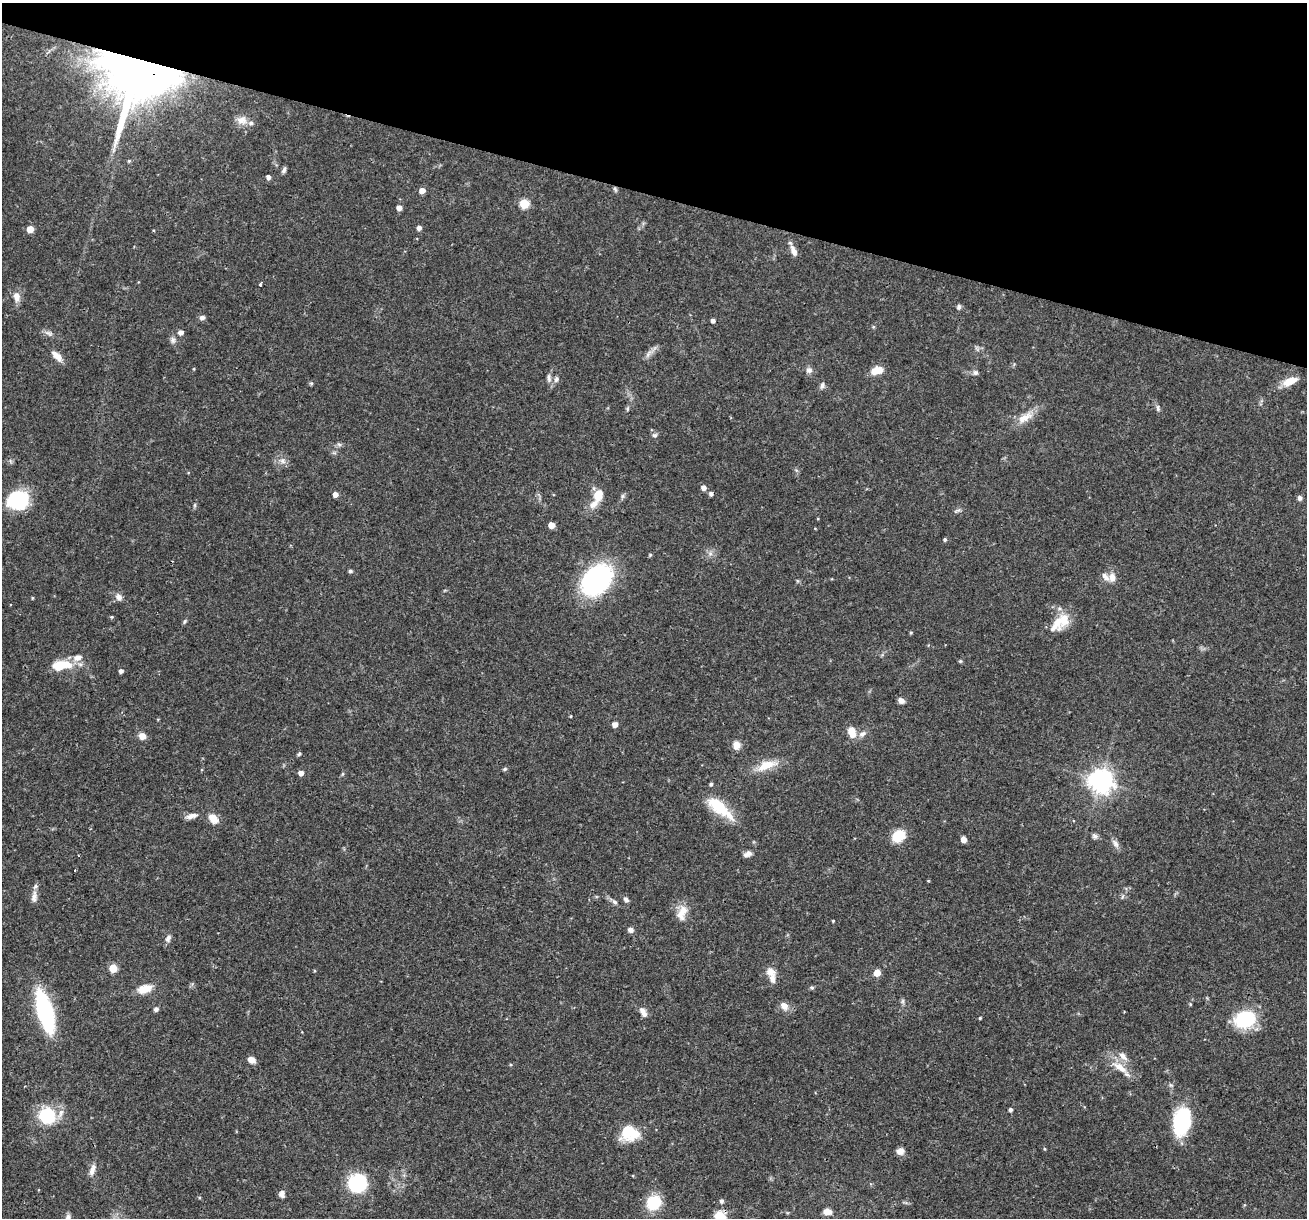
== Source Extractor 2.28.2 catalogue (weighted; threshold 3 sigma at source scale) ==
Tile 2 of 4 x 4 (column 2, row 1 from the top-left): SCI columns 1306-2610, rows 3897-5112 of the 5220 x 5237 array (HDU 1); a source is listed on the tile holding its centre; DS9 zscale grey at full resolution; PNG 1309 x 1220 px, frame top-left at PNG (2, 3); no overlay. Shown black and unused: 16% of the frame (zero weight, under 3 of 4 exposures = <1% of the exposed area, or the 3 px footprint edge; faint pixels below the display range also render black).
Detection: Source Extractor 2.28.2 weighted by HDU 2 'WHT'; one run over the whole footprint, this tile lists its part. Background 0.0569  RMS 0.0032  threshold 0.0144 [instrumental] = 3 sigma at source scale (4.5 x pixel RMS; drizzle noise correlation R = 1.50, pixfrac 1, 0.05/0.05 arcsec/px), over >= 5 px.
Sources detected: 129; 1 inside a brighter object's white glare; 1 cosmic-ray / hot-pixel residue — not listed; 7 inside a brighter listed object's ellipse — not listed separately; the other 120 listed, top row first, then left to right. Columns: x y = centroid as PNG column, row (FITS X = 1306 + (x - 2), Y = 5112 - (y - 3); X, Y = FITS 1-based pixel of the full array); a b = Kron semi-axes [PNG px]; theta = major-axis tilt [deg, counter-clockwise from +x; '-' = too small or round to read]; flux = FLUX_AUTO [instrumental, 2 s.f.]
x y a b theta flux
138 72 52 48 6 350
242 120 15 10 -8 2.6
284 170 8 5 63 0.77
268 177 4 4 - 1.1
615 189 7 4 -46 0.54
422 191 5 4 - 3
524 204 5 5 - 15
399 208 4 4 - 2
419 228 5 4 - 1.2
30 229 5 5 - 4.5
793 251 16 7 -66 2.1
260 284 3 3 - 0.44
16 296 12 8 -84 2.6
959 307 7 6 - 0.69
202 317 7 6 - 1
713 321 4 4 - 1.1
873 327 5 4 - 0.37
181 332 5 5 - 1.4
49 333 11 5 -26 1.1
173 340 9 6 90 1.1
648 354 12 5 50 1.4
57 356 16 7 -44 2.7
194 369 4 3 - 0.25
809 370 8 8 - 1.2
877 370 14 8 13 3.8
975 373 7 6 - 0.88
549 378 12 5 -86 1.3
556 379 8 6 70 1.1
1290 381 18 8 23 4.2
311 383 5 4 - 0.46
822 385 9 5 78 0.96
1158 408 10 5 -80 0.81
627 409 6 4 89 0.44
1025 418 24 10 27 4.2
654 435 7 5 1 0.73
339 444 7 4 -2 0.66
282 461 9 5 -37 1.2
703 488 5 5 - 1.8
335 494 5 5 - 1.8
598 495 12 8 75 5.4
623 496 7 4 89 0.59
1300 498 6 5 - 1
18 500 20 18 9 22
957 510 9 3 21 0.59
551 525 5 5 - 3.6
945 539 4 4 - 0.6
650 555 5 4 - 0.4
350 571 4 4 - 0.66
1112 577 11 8 88 2.3
597 579 25 18 46 68
119 597 9 8 - 1.6
32 598 4 3 - 0.3
111 617 5 4 - 0.4
1064 619 22 13 -86 5.1
184 621 6 4 57 0.52
911 633 4 4 - 0.36
77 658 13 9 17 2.5
960 661 5 4 - 0.4
59 666 18 13 -3 6.5
121 671 4 4 - 1.1
901 701 8 6 -34 1.4
571 716 3 3 - 0.29
615 724 4 4 - 2.1
851 732 13 8 -70 4.2
862 734 11 7 31 1.5
142 736 8 7 - 2.2
736 745 10 8 88 2.3
299 754 5 4 - 0.5
766 765 25 11 22 5.7
505 769 6 4 23 0.53
301 773 4 4 - 1.9
1101 781 9 8 - 230
711 784 4 4 - 0.67
719 807 38 13 -40 11
192 816 15 6 12 1.9
213 818 12 8 -45 3.6
898 836 12 10 36 8.2
1094 836 8 7 - 0.86
964 840 4 4 - 2.6
1115 844 14 6 -56 1.4
747 854 10 6 20 1.3
1122 896 8 3 71 0.5
34 897 17 7 84 2
626 899 7 5 -29 0.89
615 902 8 6 -47 0.91
682 913 22 11 72 3.9
833 921 3 3 - 0.29
630 930 7 6 - 1.1
168 939 10 7 67 1.2
113 968 5 5 - 8.5
771 972 11 10 - 2.5
877 973 5 5 - 5
812 988 6 4 -1 0.45
144 989 17 10 19 4.5
903 1001 7 4 89 0.61
1190 1004 4 3 - 0.32
784 1006 10 8 -43 2.3
156 1009 5 5 - 1
45 1011 30 11 -74 52
643 1012 14 7 -61 1.9
980 1018 3 3 - 0.38
1245 1019 22 17 18 18
1123 1056 14 8 -43 2.3
252 1060 7 6 - 2.3
1120 1067 23 10 -35 5.1
1171 1085 6 4 -33 0.5
1010 1109 4 4 - 0.77
47 1116 19 19 - 15
1182 1122 28 17 82 22
629 1132 18 16 -23 11
1044 1149 4 4 - 0.34
900 1151 9 7 38 1.7
92 1170 16 7 71 2
357 1183 20 18 44 18
282 1194 8 6 85 1.3
721 1201 5 5 - 0.83
653 1202 17 15 41 9.6
827 1212 9 6 -4 2.1
720 1217 10 9 - 7.6
68 1218 11 6 82 1.5
Overlapping masked pixels (flux is a lower limit): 2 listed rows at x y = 138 72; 720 1217
Isophote crosses this tile's border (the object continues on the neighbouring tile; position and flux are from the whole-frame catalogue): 2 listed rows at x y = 720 1217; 68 1218